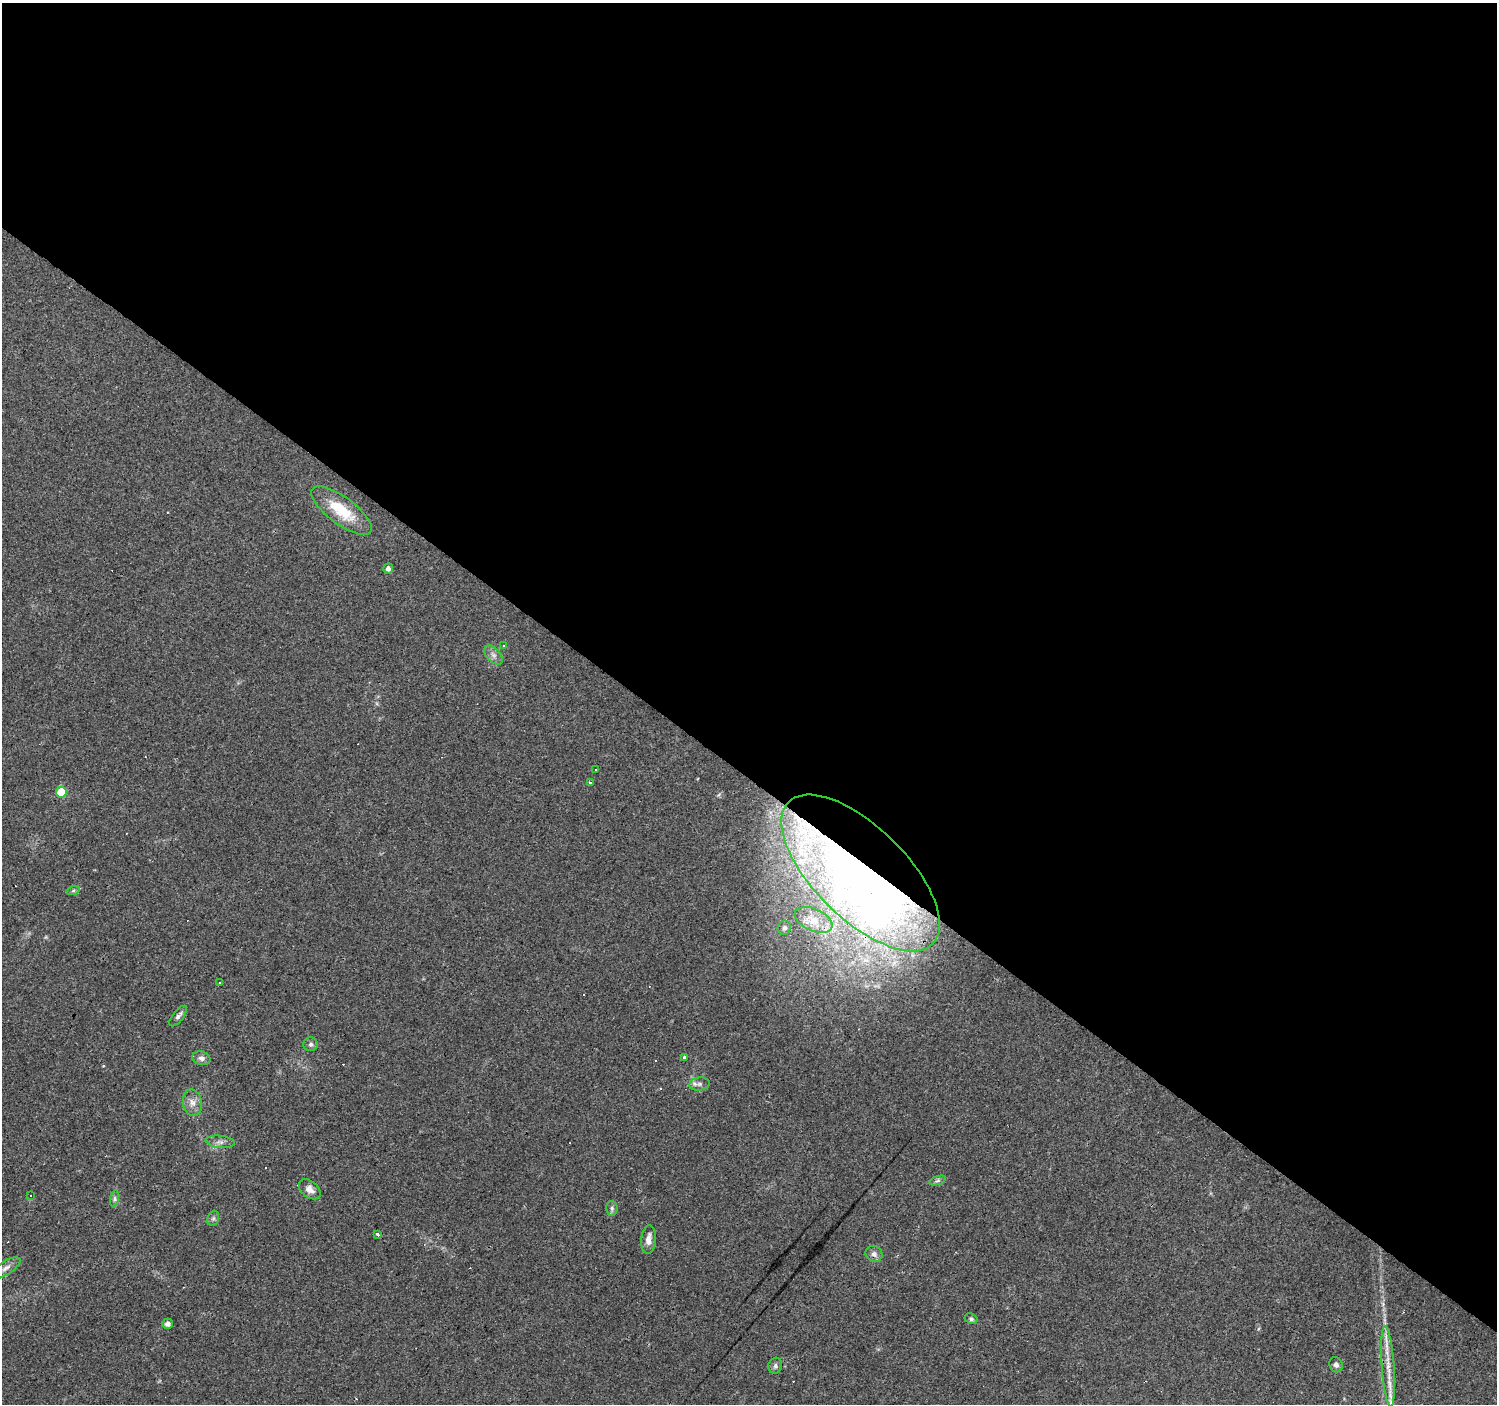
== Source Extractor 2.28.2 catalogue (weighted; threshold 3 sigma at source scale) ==
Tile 3 of 4 x 4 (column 3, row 1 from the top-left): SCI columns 2992-4486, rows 4376-5777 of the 5985 x 6014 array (HDU 1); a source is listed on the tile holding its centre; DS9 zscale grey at full resolution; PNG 1499 x 1406 px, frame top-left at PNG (2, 3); each listed source drawn as its Kron ellipse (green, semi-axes under 4 px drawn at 4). Shown black and unused: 55% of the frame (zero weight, under 3 of 4 exposures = <1% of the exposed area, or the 3 px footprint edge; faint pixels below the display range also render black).
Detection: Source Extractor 2.28.2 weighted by HDU 2 'WHT'; one run over the whole footprint, this tile lists its part. Background 0.0442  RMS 0.0037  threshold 0.0168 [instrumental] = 3 sigma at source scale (4.5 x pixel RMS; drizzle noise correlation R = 1.50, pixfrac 1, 0.0396/0.0396 arcsec/px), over >= 5 px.
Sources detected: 55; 2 inside a brighter object's white glare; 17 cosmic-ray / hot-pixel residue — neither listed nor drawn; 2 inside a brighter listed object's ellipse — not listed separately; the other 34 listed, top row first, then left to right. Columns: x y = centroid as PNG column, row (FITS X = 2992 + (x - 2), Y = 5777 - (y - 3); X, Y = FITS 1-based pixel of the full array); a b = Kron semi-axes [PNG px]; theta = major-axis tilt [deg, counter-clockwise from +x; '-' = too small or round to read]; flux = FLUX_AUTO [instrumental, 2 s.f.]
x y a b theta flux
341 511 36 13 -36 14
388 569 5 5 - 1.5
504 646 3 3 - 1.7
493 655 11 6 -47 1.6
596 770 3 2 - 0.26
590 782 3 2 - 0.67
61 792 5 5 - 13
861 873 101 46 -44 150
73 891 6 4 19 0.66
813 920 20 11 -24 6.3
784 928 7 6 - 1.2
220 982 3 3 - 120
178 1016 12 5 51 1.3
311 1044 7 7 - 1.1
684 1057 4 3 - 1.7
201 1058 9 7 -15 1.7
700 1084 10 6 8 1.4
192 1103 13 9 -78 2.8
220 1142 14 6 -7 1.8
937 1181 8 3 19 0.77
310 1189 12 8 -41 2.4
31 1196 3 3 - 0.73
115 1199 8 4 82 0.87
612 1208 7 5 -88 0.89
213 1218 7 5 69 0.85
378 1235 3 3 - 2.9
648 1240 14 7 86 3
874 1254 9 7 -27 1.6
6 1268 17 6 33 2.5
971 1319 7 5 -28 0.79
167 1324 5 5 - 1.7
1336 1365 8 6 -69 1.3
775 1366 8 7 - 1.1
1388 1366 40 6 -86 7
Overlapping masked pixels (flux is a lower limit): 1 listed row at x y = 861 873